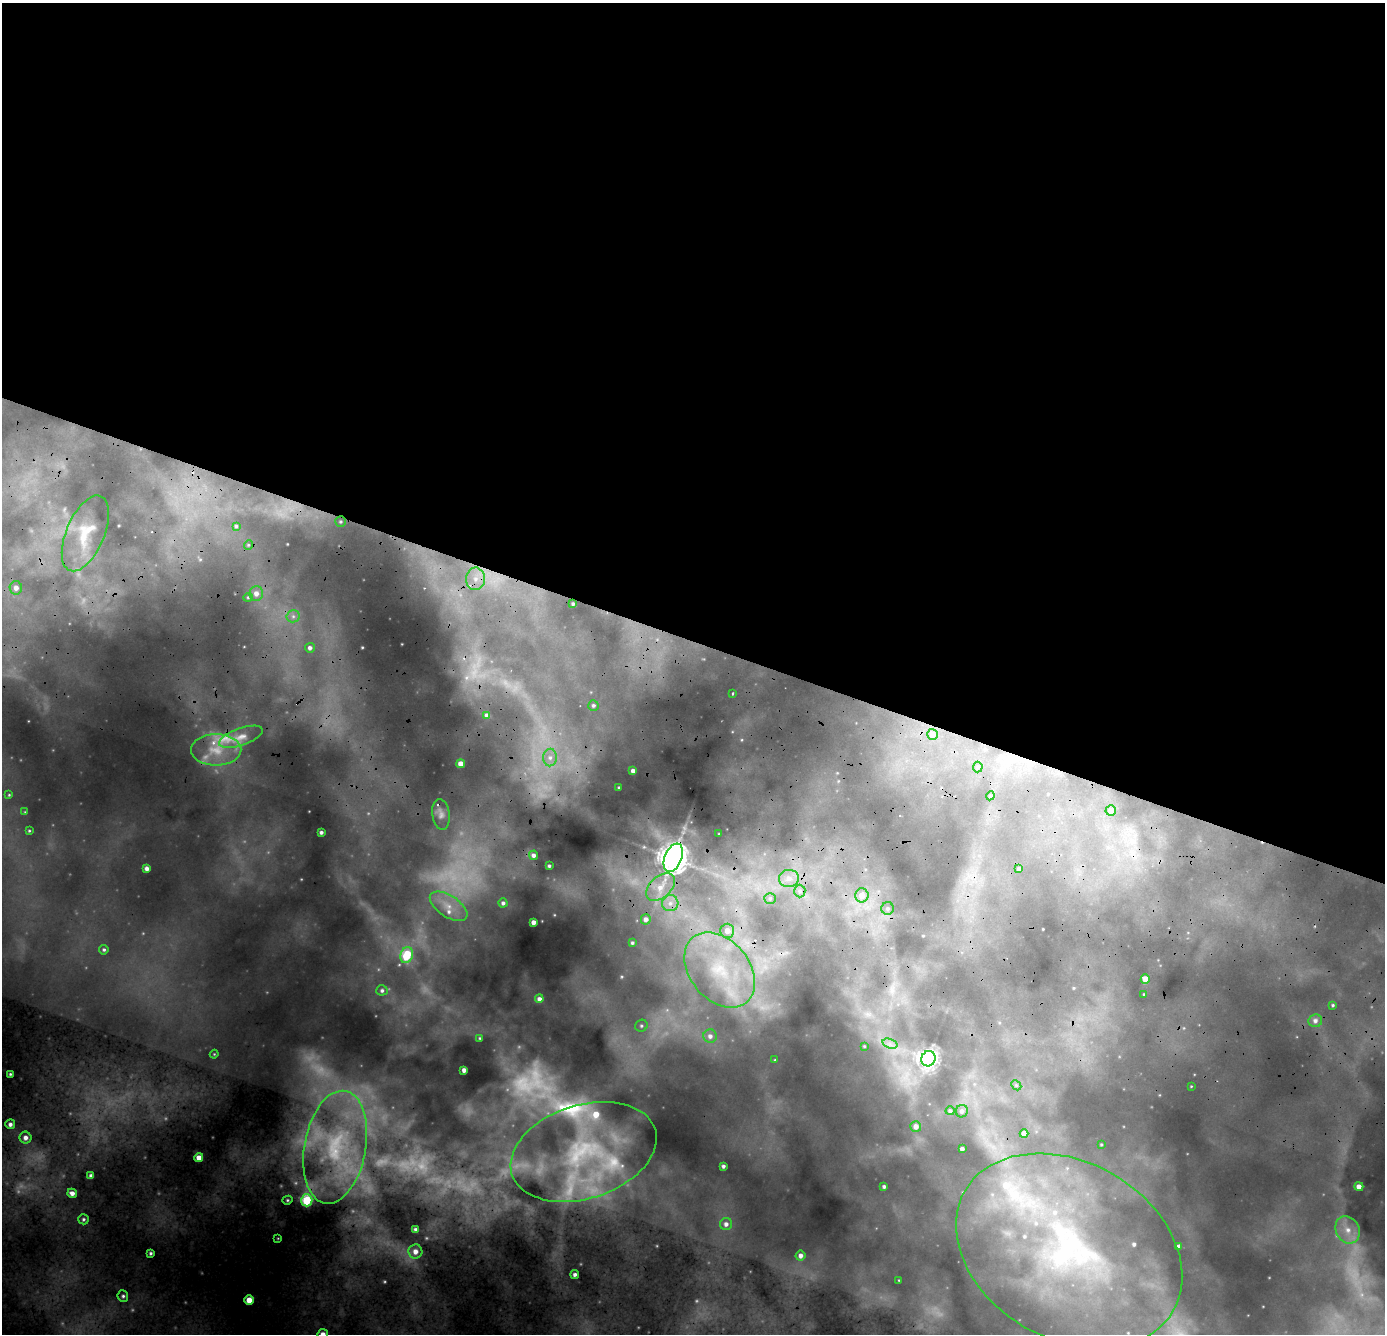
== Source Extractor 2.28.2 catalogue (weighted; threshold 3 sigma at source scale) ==
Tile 3 of 4 x 4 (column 3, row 1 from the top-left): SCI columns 2872-4254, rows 4523-5854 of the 5745 x 6250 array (HDU 1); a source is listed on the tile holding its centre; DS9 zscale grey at full resolution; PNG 1387 x 1336 px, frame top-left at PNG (2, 3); each listed source drawn as its Kron ellipse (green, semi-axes under 4 px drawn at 4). Shown black and unused: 48% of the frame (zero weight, under 2 of 4 exposures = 12% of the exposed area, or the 3 px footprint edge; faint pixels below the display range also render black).
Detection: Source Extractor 2.28.2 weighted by HDU 2 'WHT'; one run over the whole footprint, this tile lists its part. Background 0.278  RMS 0.038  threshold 0.17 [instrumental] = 3 sigma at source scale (4.5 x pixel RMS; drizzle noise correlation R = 1.50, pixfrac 1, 0.05/0.05 arcsec/px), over >= 5 px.
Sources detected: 135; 23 too faint to see at this stretch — neither listed nor drawn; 10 inside a brighter listed object's ellipse — not listed separately; the other 102 listed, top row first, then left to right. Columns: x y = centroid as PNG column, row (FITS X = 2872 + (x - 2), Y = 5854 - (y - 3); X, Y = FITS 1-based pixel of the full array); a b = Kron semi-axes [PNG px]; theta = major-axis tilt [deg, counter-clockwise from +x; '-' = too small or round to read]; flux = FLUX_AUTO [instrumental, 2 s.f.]
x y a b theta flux
340 522 5 5 - 6.5
236 526 4 4 - 6.4
85 533 40 19 67 140
248 545 5 3 - 3.7
475 579 11 9 88 48
16 588 6 6 - 25
256 593 7 7 - 26
248 597 5 4 - 5.3
573 604 3 3 - 6.8
293 616 6 6 - 13
310 648 5 5 - 14
733 693 3 2 - 6.2
593 706 5 5 - 8.4
487 715 4 4 - 16
932 734 5 5 - 21
241 737 23 8 19 48
216 750 25 16 0 130
550 758 9 7 89 21
461 764 4 4 - 37
978 767 5 5 - 6.4
633 771 4 4 - 19
619 787 3 2 - 4.5
9 795 4 3 - 3.5
990 796 4 3 - 4.2
1111 810 5 5 - 17
25 812 4 3 - 3
441 814 15 8 -82 29
29 831 3 3 - 4
321 832 3 3 - 9.9
719 834 3 2 - 3.3
534 855 5 4 - 14
673 858 15 8 67 5900
549 866 3 3 - 7.6
147 869 4 4 - 18
1019 869 4 3 - 11
789 878 10 8 5 31
660 887 17 10 44 70
800 891 6 6 - 12
862 895 7 6 - 51
770 898 6 5 - 8
503 903 4 4 - 10
670 903 8 8 - 27
449 906 21 10 -33 61
888 908 6 6 - 11
646 919 5 5 - 22
533 922 4 4 - 23
727 931 7 7 - 32
632 943 3 3 - 6.7
104 950 5 4 - 7.1
407 955 8 6 69 190
720 970 42 29 -50 350
1145 979 5 4 - 57
382 990 5 5 - 9.6
1144 994 2 2 - 3.9
539 999 4 4 - 14
1333 1005 4 3 - 5.3
1315 1021 7 6 - 17
641 1026 6 6 - 8.4
710 1036 7 7 - 17
480 1038 3 3 - 3.9
890 1044 8 4 -18 13
864 1046 3 2 - 3
214 1054 4 4 - 3.7
928 1059 8 7 - 2100
775 1060 4 3 - 3.2
464 1070 4 4 - 18
10 1074 3 3 - 5.4
1016 1085 6 4 -45 5.3
1191 1086 2 2 - 2.6
950 1111 4 4 - 8.2
962 1111 6 6 - 13
10 1124 5 5 - 15
916 1126 5 5 - 23
1024 1134 4 4 - 45
25 1138 6 6 - 22
1101 1144 4 3 - 4.4
335 1147 57 30 80 480
962 1149 4 3 - 12
584 1152 75 47 18 600
199 1158 4 4 - 34
723 1166 4 3 - 9.9
91 1176 4 4 - 14
884 1186 3 3 - 8.9
1359 1187 4 4 - 27
72 1193 5 4 - 23
287 1200 5 4 - 6.4
307 1200 6 5 - 290
83 1219 5 5 - 7.5
726 1224 6 6 - 19
415 1229 4 3 - 8.7
1348 1230 14 11 -61 55
278 1238 3 2 - 2.7
1179 1247 4 4 - 16
415 1251 7 7 - 32
1069 1251 120 88 -30 1900
151 1253 3 3 - 7.4
801 1256 5 5 - 20
575 1274 4 4 - 12
899 1280 3 2 - 2.8
123 1296 6 5 - 8.8
249 1300 5 4 - 66
323 1334 5 5 - 27
Overlapping masked pixels (flux is a lower limit): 4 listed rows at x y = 441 814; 673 858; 335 1147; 307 1200
Isophote crosses this tile's border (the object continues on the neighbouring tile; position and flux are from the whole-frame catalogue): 1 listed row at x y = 323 1334